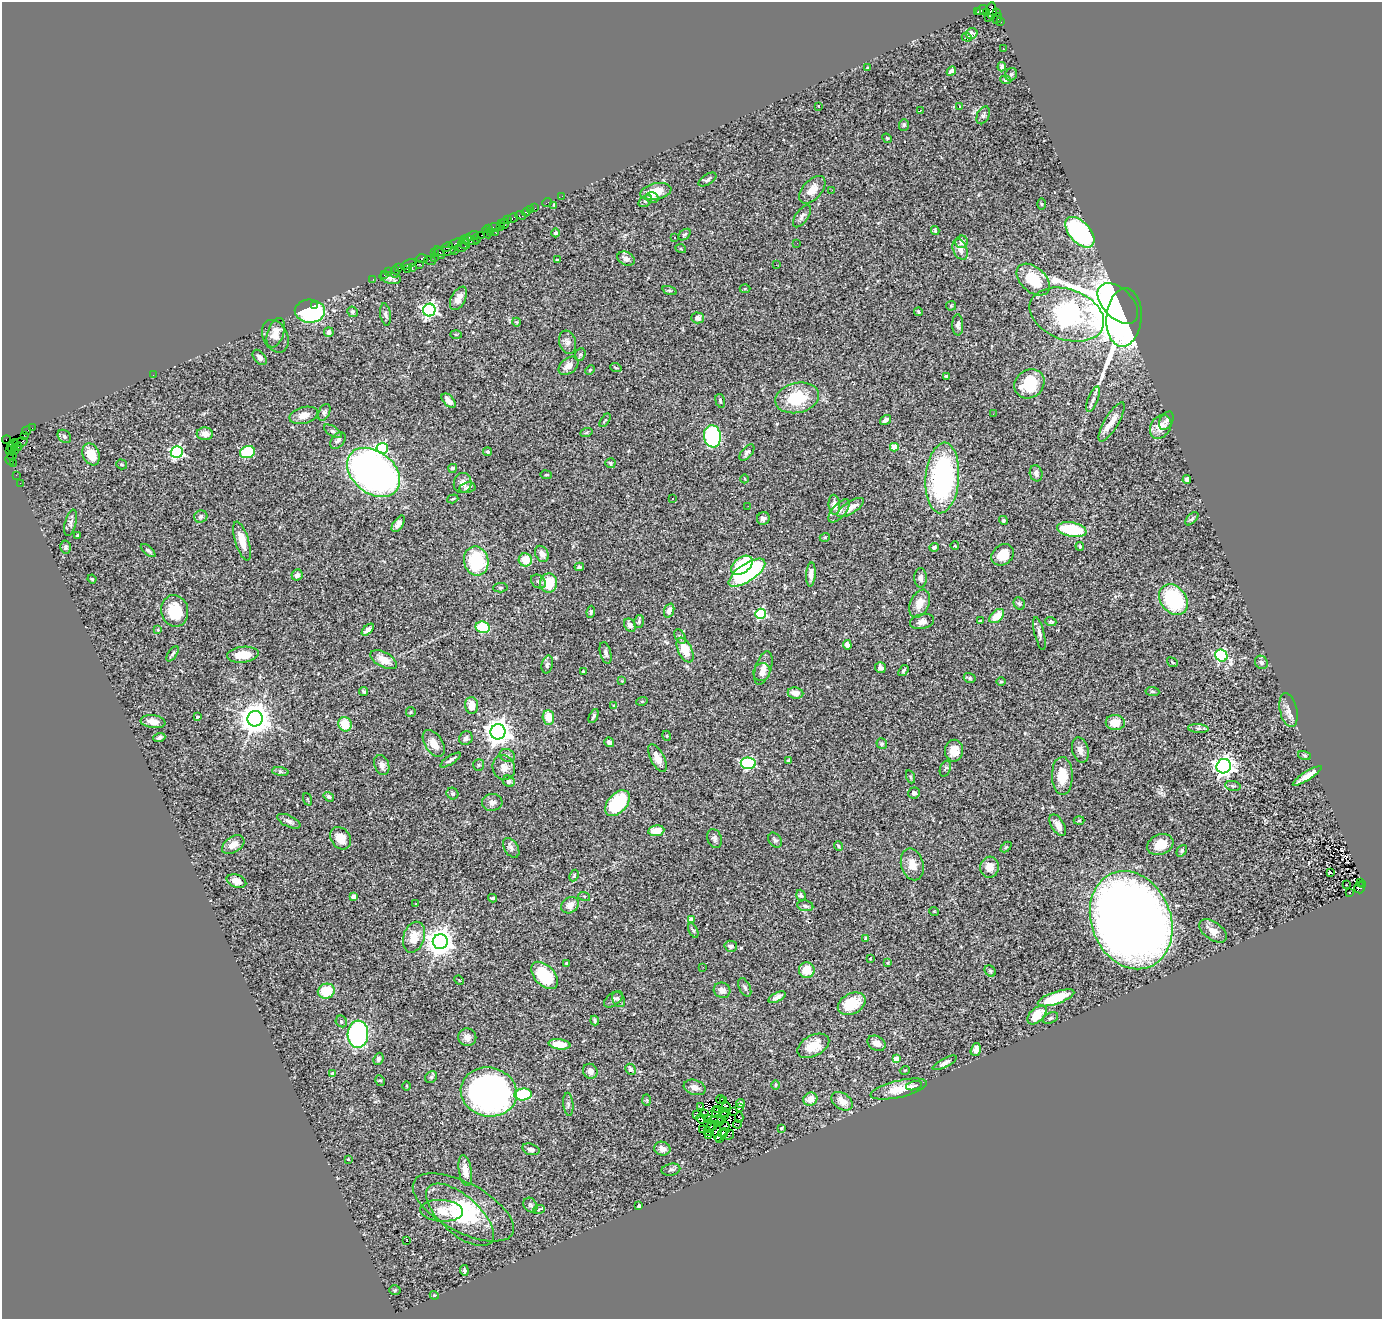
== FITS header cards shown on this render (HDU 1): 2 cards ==
NAXIS1  =                 1380
NAXIS2  =                 1317

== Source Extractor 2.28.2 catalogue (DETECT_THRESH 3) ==
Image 1380 x 1317 px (HDU 1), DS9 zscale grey, 1 PNG px = 1 image px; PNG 1384 x 1321 px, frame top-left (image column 1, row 1317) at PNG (2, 2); each listed source drawn as its Kron ellipse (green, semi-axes under 4 px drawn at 4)
Background 0.738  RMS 0.06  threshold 0.18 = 3 sigma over >= 5 px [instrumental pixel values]
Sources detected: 420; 5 with non-positive FLUX_AUTO (blend fragments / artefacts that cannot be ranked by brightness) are neither listed nor drawn; the other 415 listed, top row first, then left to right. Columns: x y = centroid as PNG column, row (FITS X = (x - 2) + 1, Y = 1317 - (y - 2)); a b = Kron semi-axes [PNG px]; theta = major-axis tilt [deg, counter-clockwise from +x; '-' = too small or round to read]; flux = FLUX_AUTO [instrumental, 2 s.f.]
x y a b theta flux
982 10 6 3 37 63
992 11 8 5 88 310
977 12 3 3 - 210
987 12 3 3 - 370
997 13 3 3 - 130
988 17 3 2 - 47
997 18 6 4 54 150
1001 22 3 2 - 37
972 34 6 5 - 20
967 37 5 2 - 14
1003 49 3 2 - 5.1
1002 67 5 4 - 12
868 68 3 2 - 3.6
951 71 5 3 - 11
1011 74 7 5 57 9
1006 80 5 4 - 6.7
818 106 3 2 - 2
959 106 3 2 - 3.5
920 110 3 2 - 3.7
983 115 9 6 65 11
904 125 6 5 - 7
887 138 5 4 - 4.9
707 180 10 5 32 11
812 190 16 9 48 45
832 190 2 2 - 1.9
656 192 16 8 12 82
562 196 2 2 - 12
652 198 7 5 -14 12
645 201 7 5 35 10
547 202 5 2 - 21
1042 204 5 3 - 4.2
554 205 4 3 - 3.7
535 208 2 2 - 29
530 210 2 2 - 11
526 212 4 3 - 71
521 215 5 3 - 29
802 216 13 6 54 17
513 218 5 3 - 100
508 220 3 2 - 39
501 223 2 2 - 36
504 224 5 3 - 50
494 227 6 3 10 88
501 227 3 2 - 79
488 229 4 2 - 54
935 230 4 3 - 5.4
1080 232 18 10 -47 590
486 233 6 3 -60 85
490 233 3 2 - 16
496 233 3 2 - 120
556 233 4 4 - 7.7
482 235 3 2 - 92
685 235 7 5 40 6.6
472 236 7 3 22 130
674 237 3 3 - 15
465 239 3 2 - 30
476 239 5 3 - 45
471 240 8 4 -18 170
962 242 6 6 - 27
455 243 7 3 21 180
797 243 3 2 - 3.2
464 244 6 4 -44 100
447 247 6 3 28 110
461 247 6 4 1 180
681 249 5 3 - 3.5
960 249 11 7 -66 27
444 251 11 4 5 250
455 251 2 2 - 40
440 252 7 3 -61 140
435 253 3 2 - 39
434 257 2 2 - 11
422 258 5 3 - 74
626 259 9 6 -24 22
430 260 6 2 -18 52
557 260 3 2 - 3.2
408 264 8 3 25 140
419 264 3 2 - 65
776 265 2 2 - 2.5
399 268 2 2 - 21
412 268 4 2 - 32
407 269 4 2 - 10
389 272 2 2 - 17
395 272 6 2 -90 130
384 274 3 2 - 57
390 278 11 5 -13 16
373 279 2 2 - 18
1033 280 19 12 -42 150
745 289 5 3 - 3.9
670 290 7 3 -19 5.6
458 298 12 7 62 28
1118 303 24 15 -45 1400
314 305 3 2 - 32
951 306 5 5 - 4.8
429 310 6 6 - 1100
310 311 15 11 -2 410
353 312 5 5 - 6.6
918 312 4 4 - 6.1
386 314 11 5 -81 9.6
1067 315 38 25 -20 5000
698 318 6 5 - 15
1124 318 29 17 85 1400
516 322 4 4 - 4.2
958 325 10 5 -88 14
329 332 5 5 - 15
276 333 15 8 71 34
456 334 5 3 - 3.6
275 336 17 12 -63 37
567 342 12 8 -72 21
580 354 6 5 - 6.4
260 357 9 5 -50 20
568 366 11 7 39 29
616 368 6 3 -18 4.8
590 370 5 4 - 5.2
153 375 2 2 - 2.1
947 376 3 3 - 11
1029 384 16 13 40 150
797 398 22 15 12 180
1093 399 14 5 69 17
449 401 8 5 -48 22
720 401 7 4 -75 7.1
324 412 9 5 64 9.2
993 414 3 2 - 3.2
304 415 15 8 14 36
605 420 7 3 56 4.3
885 420 6 4 35 29
1166 421 10 6 61 12
1111 422 22 7 59 44
1161 427 13 10 57 47
32 428 2 2 - 13
27 431 4 2 - 40
333 431 10 5 -33 10
586 433 6 4 20 5
205 434 8 6 -1 24
24 435 2 2 - 23
64 436 7 5 -45 9.7
712 436 11 8 -82 430
6 440 4 3 - 26
338 440 9 6 51 16
20 442 8 3 16 150
13 444 5 4 - 110
18 447 5 3 - 140
894 447 4 4 - 100
12 448 5 3 - 220
382 448 5 5 - 410
14 450 4 3 - 210
9 451 3 3 - 39
177 452 6 6 - 710
247 452 8 6 18 160
488 452 4 4 - 7.8
747 452 9 5 50 11
91 454 11 8 -66 78
12 456 5 3 - 120
10 460 5 3 - 89
610 463 5 5 - 9.3
13 464 3 2 - 46
122 464 5 5 - 6
453 468 4 4 - 8
374 472 29 21 -39 2200
1036 473 8 6 -76 15
16 475 2 2 - 15
546 475 6 3 -7 4
942 478 35 16 86 770
745 479 4 3 - 2.9
1187 480 4 4 - 17
20 483 2 2 - 12
463 483 10 8 75 27
467 488 8 5 11 14
672 498 3 2 - 3.8
453 499 6 4 19 5.2
834 505 10 5 -84 29
748 506 3 2 - 4.8
851 508 15 6 32 36
839 511 14 6 49 21
201 517 7 6 - 9.4
763 518 6 6 - 16
1192 519 8 4 46 7.1
1003 520 5 4 - 6.6
71 523 13 5 76 13
398 524 9 5 56 18
1072 530 15 7 -11 200
78 536 4 3 - 6.1
825 537 5 3 - 3.5
242 541 20 7 -73 67
955 546 4 3 - 3
1080 546 4 3 - 4.9
66 547 6 5 - 8
934 547 5 4 - 10
148 551 9 4 -40 9.1
542 554 8 6 -62 25
1003 555 12 9 39 63
525 560 7 6 - 66
476 561 15 12 -78 240
742 565 12 7 38 230
579 567 5 4 - 7.8
747 573 21 8 34 490
811 574 12 4 86 29
297 575 6 5 - 16
921 578 9 6 -90 14
92 579 4 3 - 3.6
538 582 8 6 -35 9.9
549 583 9 8 - 110
500 588 7 4 4 6.3
1174 600 17 13 -53 340
1019 603 6 5 - 8.3
919 604 15 9 64 46
175 611 16 13 -80 130
669 611 7 5 70 23
591 612 6 4 83 6.9
760 614 5 5 - 440
997 616 9 5 43 72
639 621 6 4 73 7.2
981 621 3 3 - 5.7
922 622 12 7 13 24
1051 622 5 4 - 6
630 625 7 5 -61 17
483 627 7 5 -10 140
158 630 4 3 - 4.3
368 630 7 4 46 16
1039 633 17 5 -76 17
680 636 7 5 -62 7.6
847 645 5 4 - 22
685 650 13 7 -64 90
606 653 11 5 -76 14
173 654 8 4 55 8.5
243 655 16 8 6 81
1221 656 6 5 - 620
384 660 14 7 -29 49
1172 662 6 3 -37 4.6
1261 662 7 6 - 9
547 664 9 5 76 9.8
763 668 17 8 72 36
880 668 6 5 - 17
903 671 6 4 52 6.5
583 672 3 3 - 7.4
762 672 9 8 - 26
970 678 6 5 - 7.2
622 681 4 4 - 3.5
1001 682 4 3 - 4.2
364 691 4 3 - 6.3
1152 691 7 4 -7 6.6
795 693 8 5 -7 31
642 701 6 3 18 4.2
472 706 8 6 -81 46
614 706 4 3 - 8.7
1288 710 17 8 -77 29
411 712 5 4 - 4.8
594 716 7 3 65 9.1
197 717 3 3 - 5.3
548 717 7 6 - 58
255 719 7 7 - 6800
153 722 12 6 -7 33
1115 723 9 7 -1 59
345 724 7 6 - 83
1198 728 10 4 -4 11
498 732 7 7 - 4300
667 736 5 3 - 3.7
159 737 6 4 20 11
466 738 7 6 - 14
609 742 5 4 - 15
434 743 15 9 -57 45
882 744 5 5 - 7.1
1080 750 13 8 -75 25
954 751 11 9 87 50
507 755 8 6 -23 9.5
1304 755 6 3 -19 4.6
657 758 15 6 -62 48
451 760 12 3 33 12
789 760 4 3 - 8.2
748 763 7 5 -7 470
382 765 10 7 -68 19
479 765 6 5 - 6.4
1224 766 7 7 - 2000
504 767 12 11 - 34
945 769 8 5 69 12
280 772 8 4 -8 7.3
1062 776 19 10 -89 86
1307 776 17 4 33 39
911 777 7 4 -70 5.4
509 781 6 5 - 9.2
1233 786 8 5 -10 8.6
914 793 6 5 - 12
452 794 6 5 - 8.8
329 797 5 4 - 9.8
308 799 6 2 -68 2.9
492 802 10 8 4 20
617 803 15 9 48 270
289 821 12 5 -25 16
1079 821 5 3 - 4.3
1058 825 12 6 -59 32
656 831 8 5 8 55
341 838 12 9 -53 47
714 838 10 7 -66 14
775 840 8 6 -53 11
1160 844 13 10 22 68
233 845 12 8 33 32
838 846 5 3 - 5
1006 847 6 4 44 4.4
511 848 11 6 -56 14
1182 851 6 4 52 6.8
912 864 16 11 -75 46
990 867 10 9 - 44
1331 872 3 3 - 88
574 876 6 4 64 5.3
236 881 10 6 -19 39
1360 882 2 2 - 55
1346 885 3 2 - 5.1
1363 885 3 3 - 83
1359 888 6 5 - 390
1349 893 3 3 - 5.5
801 895 5 4 - 9.1
584 896 6 4 -18 5
353 897 4 4 - 25
493 898 4 3 - 8.1
416 904 2 2 - 2.9
570 905 9 7 36 33
805 906 8 5 -9 10
934 911 5 3 - 3.2
691 919 4 4 - 36
1131 920 50 39 -68 5500
693 930 8 4 -62 7.5
1213 931 16 9 -35 39
414 937 16 10 73 67
866 938 4 4 - 3.7
440 942 7 7 - 4800
731 946 6 5 - 13
870 958 4 2 - 2.6
566 963 3 2 - 4.3
888 963 4 3 - 4.4
703 967 3 2 - 3.3
807 970 8 8 - 65
990 971 6 5 - 6.9
545 975 16 10 -47 200
459 980 5 4 - 3.5
745 987 10 5 -64 12
722 990 8 7 - 24
326 991 8 7 - 110
777 997 9 4 26 17
1056 998 19 6 19 150
613 999 10 6 37 15
618 999 8 6 -60 10
852 1004 15 10 27 110
1037 1015 11 7 44 89
1050 1018 8 5 26 8.3
595 1020 5 3 - 6.4
341 1021 6 5 - 7.9
358 1034 13 10 86 570
467 1037 9 8 - 23
877 1043 9 7 -30 23
559 1044 11 5 -8 63
813 1046 17 10 28 78
976 1050 6 5 - 28
379 1059 6 5 - 8.9
896 1059 4 4 - 72
945 1063 13 4 27 14
630 1069 6 5 - 11
905 1070 5 3 - 3.6
590 1071 8 7 - 24
333 1074 4 4 - 29
431 1077 6 5 - 7
380 1081 5 4 - 6.4
776 1085 5 3 - 3.4
406 1086 5 3 - 3.3
914 1086 8 3 14 8.2
695 1087 11 7 -18 24
899 1089 29 8 13 78
489 1092 28 24 -13 1600
523 1094 9 6 6 300
810 1099 7 6 - 43
647 1100 6 4 -87 4.9
720 1100 4 2 - 8.1
724 1101 3 2 - 2.7
842 1101 12 8 -35 39
568 1104 11 5 -85 10
741 1104 4 4 - 9.5
700 1107 3 2 - 5
726 1107 5 3 - 11
739 1108 3 2 - 4.3
717 1110 2 2 - 0.74
734 1111 2 2 - 4.4
716 1112 5 2 - 2
724 1112 5 2 - 6.1
705 1113 4 2 - 4.4
696 1115 3 2 - 4.5
725 1116 3 2 - 4.5
708 1118 4 2 - 3
739 1118 5 2 - 6.6
701 1119 5 4 - 3.8
716 1119 8 3 10 22
722 1119 4 2 - 7.2
708 1123 4 2 - 5.1
737 1124 4 2 - 1.8
712 1126 7 3 29 7.7
725 1127 5 2 - 7.1
781 1128 3 3 - 4.9
702 1130 4 3 - 5.2
708 1131 4 3 - 3.4
718 1133 9 4 -83 5.3
723 1133 5 2 - 0.31
729 1135 5 2 - 4.7
709 1136 2 2 - 2.4
720 1139 3 2 - 2.5
531 1149 9 5 -16 16
662 1149 8 6 -18 26
348 1159 4 3 - 3
671 1170 9 6 12 10
465 1171 16 6 -81 41
530 1205 8 6 -50 9.5
639 1206 4 3 - 7.6
463 1207 56 24 -28 270
539 1209 6 3 19 5.2
442 1211 21 11 -4 70
460 1215 42 19 -42 210
407 1241 3 2 - 40
464 1270 5 4 - 11
395 1290 6 5 - 6.1
434 1295 4 3 - 3.6
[5 non-positive-flux detections neither listed nor drawn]